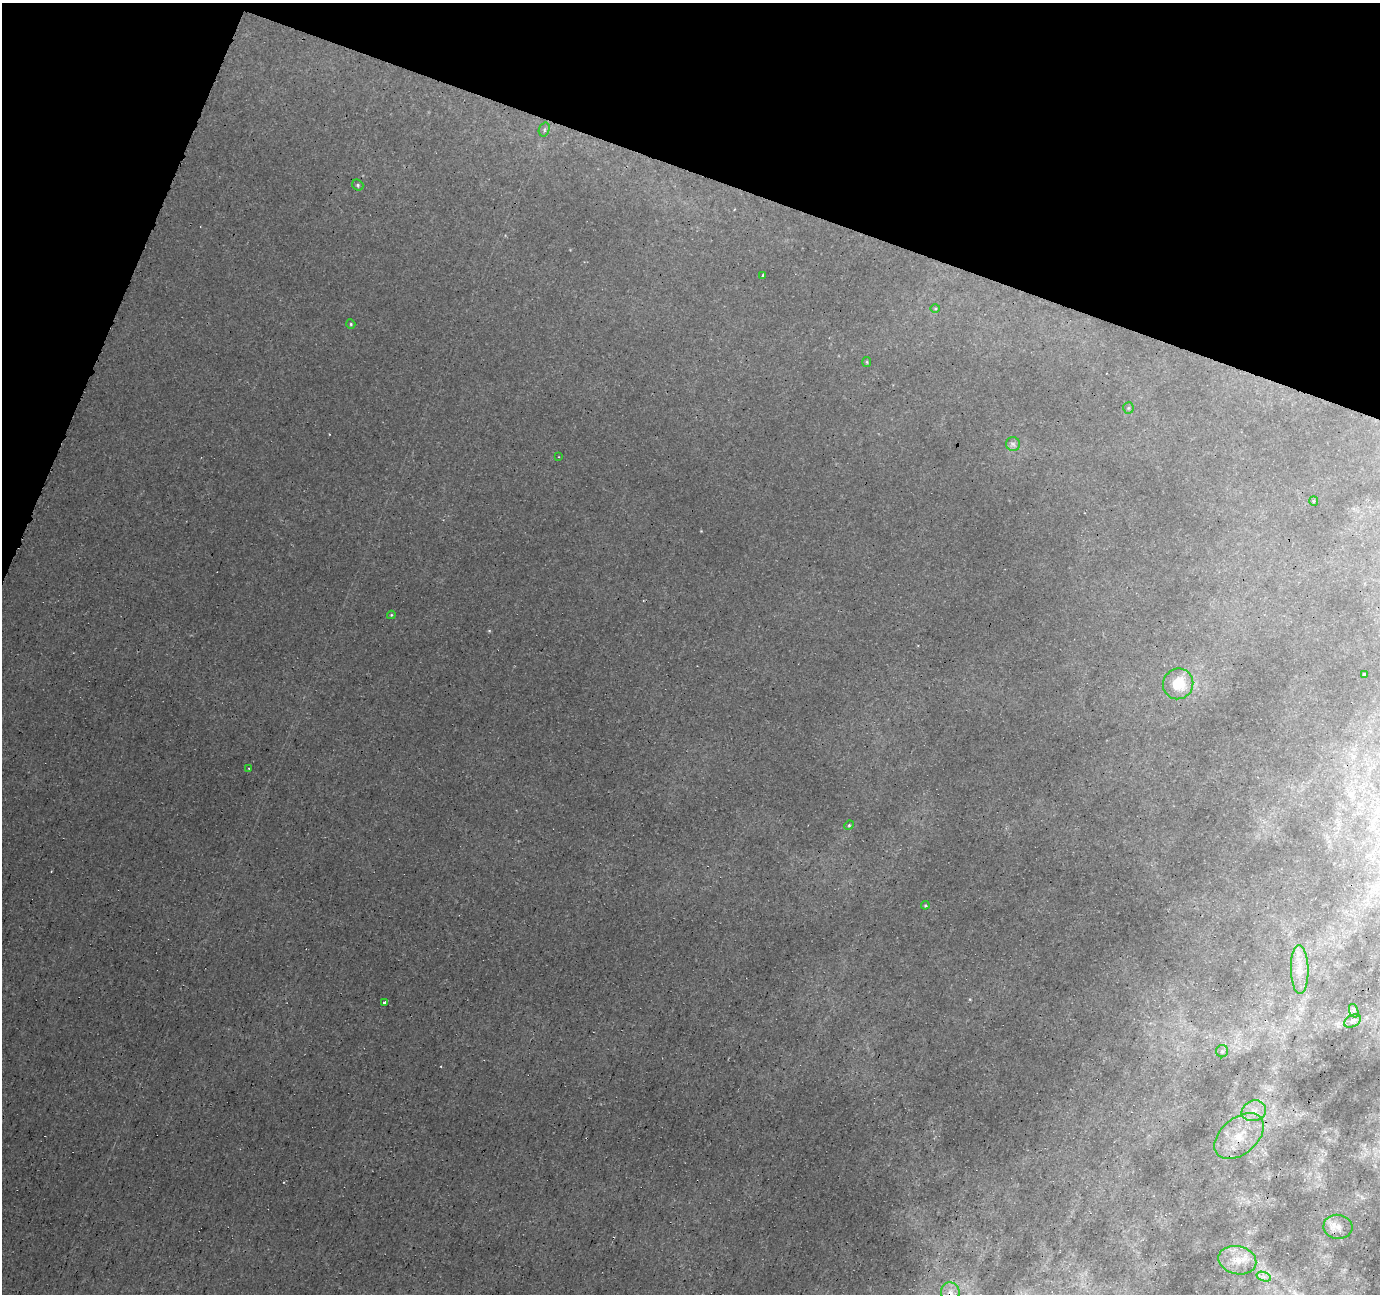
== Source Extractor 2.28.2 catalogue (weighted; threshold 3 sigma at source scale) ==
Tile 2 of 4 x 4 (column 2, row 1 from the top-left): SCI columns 1384-2761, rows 4152-5443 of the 5539 x 5708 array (HDU 1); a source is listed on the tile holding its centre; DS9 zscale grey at full resolution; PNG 1382 x 1296 px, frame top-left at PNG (2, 3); each listed source drawn as its Kron ellipse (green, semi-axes under 4 px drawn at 4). Shown black and unused: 18% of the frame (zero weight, under 3 of 5 exposures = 3% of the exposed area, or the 3 px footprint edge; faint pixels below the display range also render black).
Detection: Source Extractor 2.28.2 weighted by HDU 2 'WHT'; one run over the whole footprint, this tile lists its part. Background 9.24e-04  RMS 0.0011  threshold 0.00484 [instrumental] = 3 sigma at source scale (4.5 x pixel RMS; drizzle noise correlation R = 1.50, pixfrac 1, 0.0396/0.0396 arcsec/px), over >= 5 px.
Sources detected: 27; all 27 listed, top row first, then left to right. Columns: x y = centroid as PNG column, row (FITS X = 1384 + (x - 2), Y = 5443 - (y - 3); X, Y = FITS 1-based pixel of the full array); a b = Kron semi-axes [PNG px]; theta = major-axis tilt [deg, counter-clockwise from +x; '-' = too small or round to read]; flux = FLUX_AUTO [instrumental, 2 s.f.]
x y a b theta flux
544 129 7 5 72 0.23
358 185 6 5 - 0.2
762 275 3 2 - 0.13
935 308 5 3 - 0.11
351 324 5 4 - 0.14
867 362 5 4 - 0.12
1128 408 5 5 - 0.15
1013 444 7 7 - 0.35
559 457 3 2 - 0.069
1314 501 5 4 - 0.12
391 615 4 4 - 0.11
1364 674 3 2 - 0.094
1178 684 15 15 - 3.1
249 768 2 2 - 0.085
849 825 5 4 - 0.14
925 905 4 4 - 0.12
1300 969 24 9 -89 1.6
384 1003 3 3 - 0.23
1354 1011 7 4 -71 0.24
1353 1021 9 5 28 0.34
1222 1051 6 6 - 0.31
1254 1111 12 10 19 1.2
1239 1136 28 18 40 3.8
1338 1227 14 12 -7 0.95
1237 1260 19 14 -13 2.1
1264 1277 7 4 -18 0.36
950 1292 10 9 - 0.78
Overlapping masked pixels (flux is a lower limit): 1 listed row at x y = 950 1292
Isophote crosses this tile's border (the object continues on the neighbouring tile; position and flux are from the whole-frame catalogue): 1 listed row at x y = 950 1292
Unlisted compact peaks at least as high as the median listed source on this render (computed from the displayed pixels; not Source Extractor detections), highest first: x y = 701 531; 489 630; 329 434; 970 999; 284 1182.